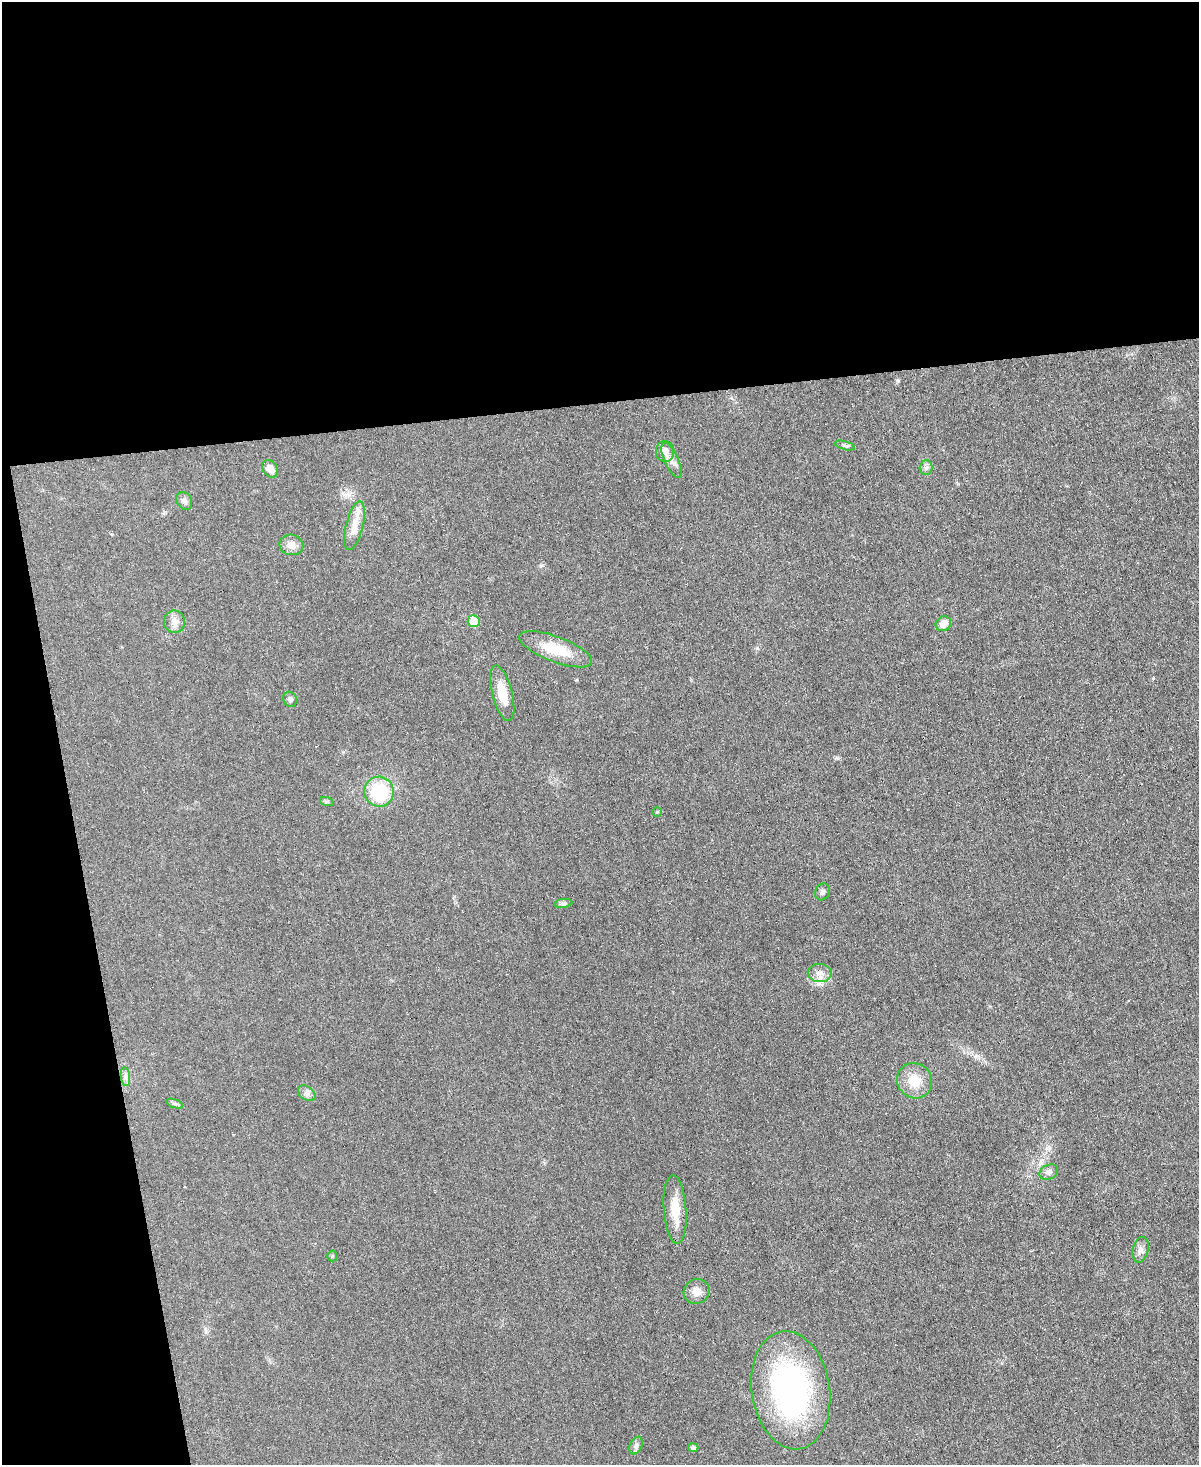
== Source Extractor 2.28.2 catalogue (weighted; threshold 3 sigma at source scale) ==
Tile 1 of 4 x 3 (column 1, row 1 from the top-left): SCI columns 2-1198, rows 3173-4635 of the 4790 x 4768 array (HDU 1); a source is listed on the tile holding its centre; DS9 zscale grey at full resolution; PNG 1201 x 1467 px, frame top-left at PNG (2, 2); each listed source drawn as its Kron ellipse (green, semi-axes under 4 px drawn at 4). Shown black and unused: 33% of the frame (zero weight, under 3 of 6 exposures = <1% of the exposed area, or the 3 px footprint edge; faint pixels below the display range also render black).
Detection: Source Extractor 2.28.2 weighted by HDU 2 'WHT'; one run over the whole footprint, this tile lists its part. Background 0.0345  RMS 0.0041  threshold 0.0169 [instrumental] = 3 sigma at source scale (4.09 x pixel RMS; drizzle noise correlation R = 1.36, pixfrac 0.8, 0.05/0.05 arcsec/px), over >= 5 px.
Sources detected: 33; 1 inside a brighter listed object's ellipse — not listed separately; the other 32 listed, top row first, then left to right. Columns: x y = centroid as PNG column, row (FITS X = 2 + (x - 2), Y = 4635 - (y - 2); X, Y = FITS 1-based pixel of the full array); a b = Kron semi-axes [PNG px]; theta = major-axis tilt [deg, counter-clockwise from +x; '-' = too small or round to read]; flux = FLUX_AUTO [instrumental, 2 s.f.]
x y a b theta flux
845 446 10 3 -15 0.72
665 451 10 9 - 3.2
672 460 19 7 -66 2.7
926 468 7 6 - 1.1
270 469 9 7 -55 2.8
184 501 9 7 -56 1.5
355 526 25 8 75 4.9
291 545 12 10 -11 3.1
474 621 6 6 - 7.6
174 622 11 10 - 2.7
943 624 8 7 - 3.7
555 649 39 12 -21 12
502 693 28 10 -75 6.9
290 699 8 6 -65 1.1
379 792 15 14 - 21
327 802 7 4 -18 0.66
657 812 4 4 - 0.39
822 892 9 7 63 1.2
563 903 9 4 8 0.85
820 973 12 9 -3 2.8
125 1077 9 4 -82 1.2
915 1081 18 17 - 7.2
307 1093 10 6 -36 1.5
175 1103 9 4 -19 0.79
1049 1172 10 7 28 1.5
675 1210 34 11 -86 8.4
1141 1250 13 8 78 1.9
332 1256 5 5 - 0.5
696 1291 13 12 - 3.2
791 1390 59 39 -81 88
636 1446 9 6 63 1.1
693 1448 5 4 - 1.1
Unlisted compact peaks at least as high as the median listed source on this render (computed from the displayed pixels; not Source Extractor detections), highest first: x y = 1153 678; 898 381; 757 648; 837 758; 541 565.